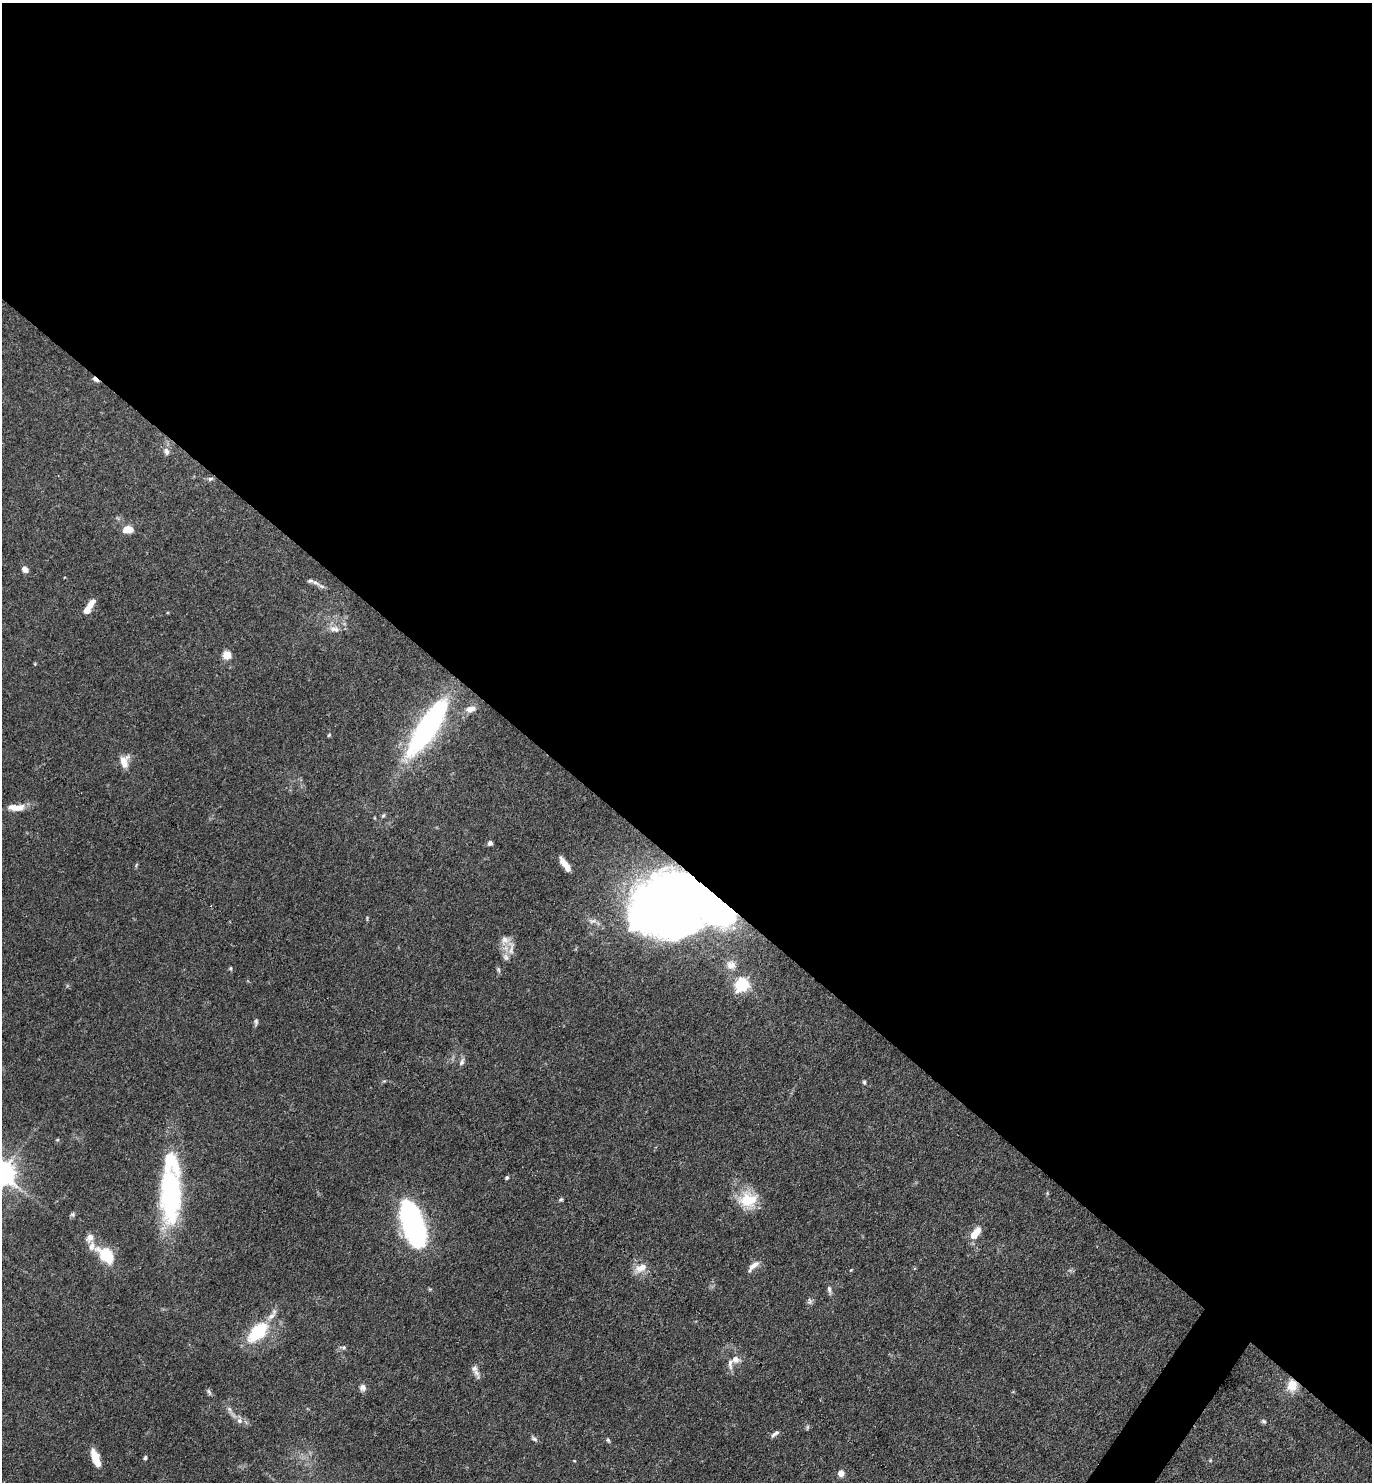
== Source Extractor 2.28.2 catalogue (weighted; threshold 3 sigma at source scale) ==
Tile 3 of 4 x 4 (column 3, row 1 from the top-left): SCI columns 2895-4264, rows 4443-5922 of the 5929 x 5923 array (HDU 1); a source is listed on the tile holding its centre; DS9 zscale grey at full resolution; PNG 1374 x 1484 px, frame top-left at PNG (2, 3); no overlay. Shown black and unused: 59% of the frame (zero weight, under 3 of 4 exposures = <1% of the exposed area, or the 3 px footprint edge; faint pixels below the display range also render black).
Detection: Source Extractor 2.28.2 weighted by HDU 2 'WHT'; one run over the whole footprint, this tile lists its part. Background 0.119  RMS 0.0043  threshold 0.0195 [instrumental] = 3 sigma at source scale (4.5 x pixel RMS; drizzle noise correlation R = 1.50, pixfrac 1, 0.05/0.05 arcsec/px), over >= 5 px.
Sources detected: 69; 5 inside a brighter object's white glare — not listed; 5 inside a brighter listed object's ellipse — not listed separately; the other 59 listed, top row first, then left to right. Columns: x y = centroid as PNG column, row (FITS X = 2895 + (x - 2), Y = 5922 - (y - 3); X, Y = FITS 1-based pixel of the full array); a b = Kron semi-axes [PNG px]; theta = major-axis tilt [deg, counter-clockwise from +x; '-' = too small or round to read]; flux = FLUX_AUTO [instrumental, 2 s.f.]
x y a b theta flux
95 379 8 4 -40 1.3
166 451 11 7 -81 2
210 479 8 5 19 1
127 529 10 7 2 5.8
25 569 8 6 -49 2
316 583 14 5 -31 2.1
90 605 16 6 54 4.2
333 629 10 7 39 2.4
227 655 5 5 - 16
471 709 15 9 11 3.2
428 728 66 18 57 87
329 735 5 4 - 0.5
124 761 16 11 86 4.5
16 807 21 8 0 5.1
383 816 6 4 20 0.61
490 843 5 4 - 2
565 864 20 7 -55 4.1
136 865 6 4 71 0.55
667 900 53 31 34 440
719 914 125 48 -6 150
505 940 13 12 - 3.7
506 957 10 7 -60 1.9
731 965 12 10 -11 3
231 968 7 3 -82 0.49
498 970 8 4 -71 0.77
742 985 6 6 - 86
256 1022 9 5 -89 0.91
462 1062 11 6 64 1.4
864 1082 6 5 - 0.63
170 1163 89 30 86 42
507 1177 5 4 - 0.82
561 1199 6 4 19 0.63
748 1200 25 19 6 12
72 1214 7 5 20 0.76
413 1225 35 14 -73 140
975 1233 14 7 53 6.9
90 1237 10 8 58 2.8
92 1246 12 8 79 2.8
106 1255 14 9 -40 23
753 1266 19 7 44 3
640 1268 18 10 25 4.2
829 1289 11 5 -81 1.4
809 1301 10 6 88 1.2
258 1332 25 13 45 22
343 1347 9 5 -8 1.1
735 1359 11 9 -14 2.8
474 1368 9 8 - 2
1292 1385 14 12 82 6.5
363 1388 9 8 - 1.7
209 1392 10 4 -58 0.85
239 1421 8 7 - 1.6
1263 1421 7 5 -31 0.81
807 1427 8 4 81 0.62
775 1434 13 5 38 1.3
534 1439 8 5 -19 0.93
608 1440 6 4 -46 0.63
145 1457 5 4 - 0.73
95 1458 19 7 -70 7.3
841 1473 6 6 - 3.4
Overlapping masked pixels (flux is a lower limit): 4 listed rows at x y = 95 379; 667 900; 719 914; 1292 1385